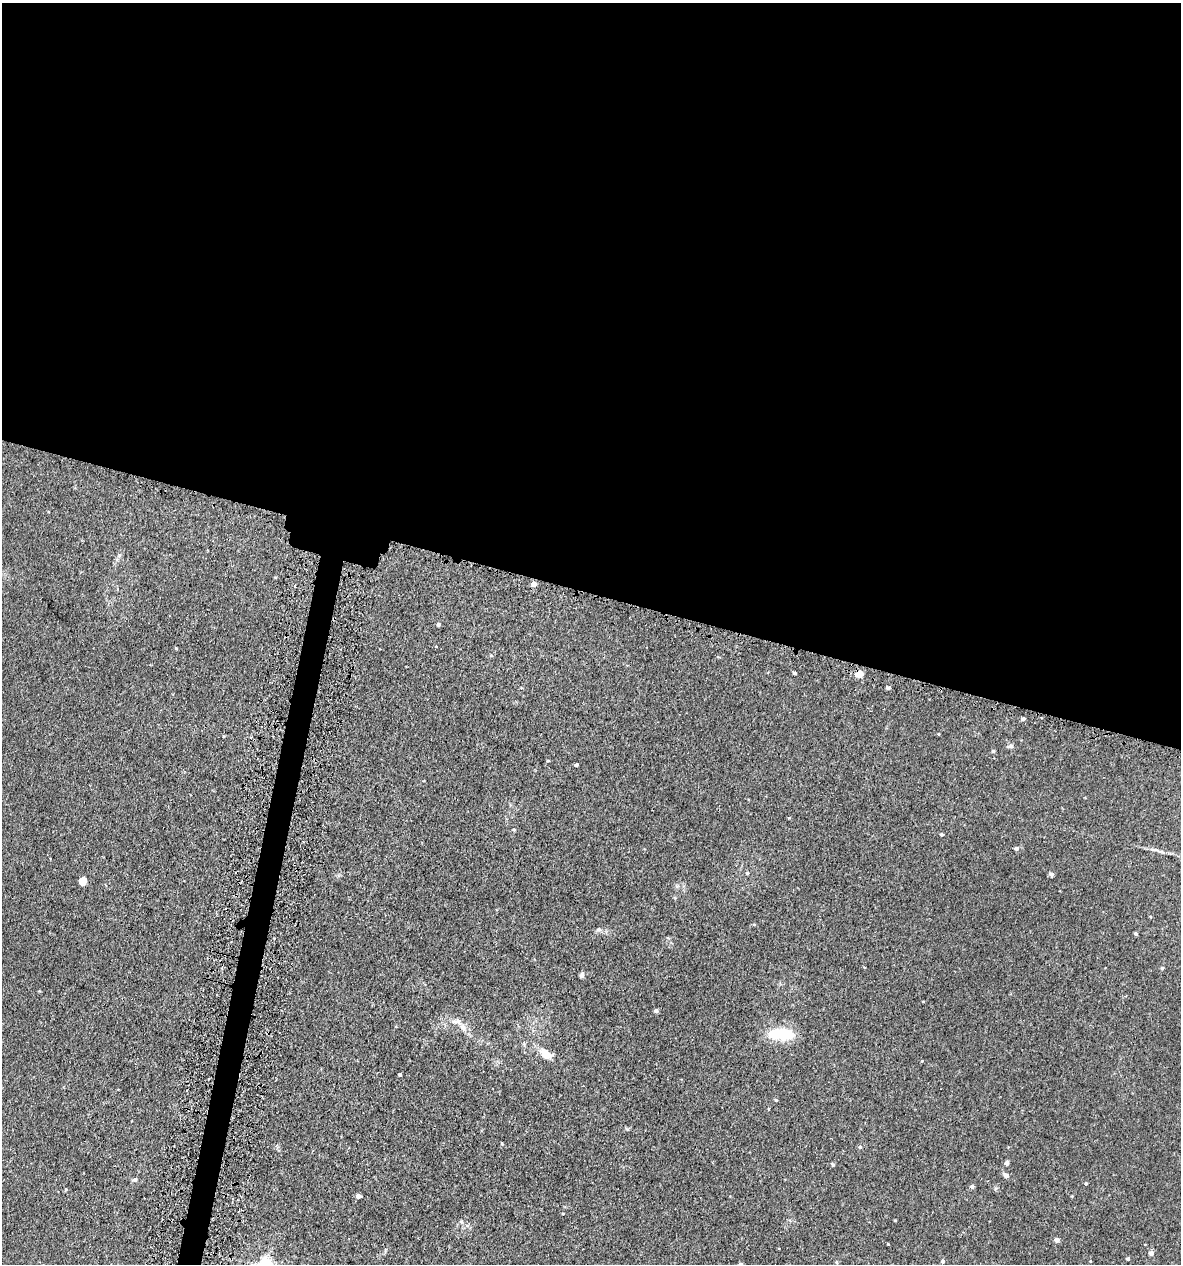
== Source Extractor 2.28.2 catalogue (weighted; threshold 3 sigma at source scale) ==
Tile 3 of 4 x 4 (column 3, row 1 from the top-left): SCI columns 2694-3872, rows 3837-5098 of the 5222 x 5150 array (HDU 1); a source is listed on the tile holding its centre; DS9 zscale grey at full resolution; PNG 1183 x 1266 px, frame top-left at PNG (2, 3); no overlay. Shown black and unused: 48% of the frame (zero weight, under 3 of 5 exposures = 5% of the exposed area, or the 3 px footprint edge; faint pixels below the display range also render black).
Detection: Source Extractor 2.28.2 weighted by HDU 2 'WHT'; one run over the whole footprint, this tile lists its part. Background 0.0181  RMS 0.0034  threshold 0.0152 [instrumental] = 3 sigma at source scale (4.5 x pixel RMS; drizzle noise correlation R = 1.50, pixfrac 1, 0.05/0.05 arcsec/px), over >= 5 px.
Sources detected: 48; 1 inside a brighter listed object's ellipse — not listed separately; the other 47 listed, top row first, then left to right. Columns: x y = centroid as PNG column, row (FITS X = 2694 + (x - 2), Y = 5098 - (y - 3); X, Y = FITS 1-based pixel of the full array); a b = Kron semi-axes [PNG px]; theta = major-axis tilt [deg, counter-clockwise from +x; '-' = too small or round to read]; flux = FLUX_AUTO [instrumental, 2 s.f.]
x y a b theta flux
534 584 5 4 - 2.2
295 587 4 2 - 0.36
438 624 5 4 - 0.49
176 648 3 3 - 0.34
795 673 4 3 - 0.53
859 674 5 4 - 5.9
888 688 4 4 - 0.67
1023 719 4 4 - 0.67
938 734 4 3 - 0.25
1011 746 6 6 - 0.97
993 751 5 4 - 0.4
576 765 4 3 - 0.7
789 818 5 3 - 0.25
514 830 4 4 - 0.38
941 834 4 4 - 0.46
1016 849 5 4 - 0.71
747 873 5 5 - 0.49
1051 874 5 5 - 0.93
83 881 5 5 - 8.8
754 925 5 3 - 0.32
599 930 7 4 -1 0.63
1136 933 4 4 - 0.49
1162 968 5 4 - 0.38
582 975 7 5 65 0.75
656 1011 4 4 - 0.99
463 1027 10 7 -60 1.8
781 1034 30 11 -1 13
546 1054 15 9 -35 4.1
922 1061 3 3 - 0.24
400 1075 3 3 - 0.5
768 1109 4 3 - 0.25
860 1147 5 4 - 0.56
1007 1163 4 4 - 1.2
833 1165 5 4 - 0.45
1006 1176 6 5 - 1.2
135 1180 5 5 - 0.84
1086 1183 4 3 - 0.37
972 1186 5 4 - 0.9
358 1196 4 4 - 2
1057 1240 5 4 - 1.7
888 1244 3 3 - 0.21
1151 1253 5 5 - 1.3
1128 1259 4 4 - 0.54
943 1261 4 4 - 0.75
1090 1261 4 3 - 0.21
836 1262 4 3 - 0.31
741 1264 4 4 - 1.1
Overlapping masked pixels (flux is a lower limit): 1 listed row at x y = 859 674
Isophote crosses this tile's border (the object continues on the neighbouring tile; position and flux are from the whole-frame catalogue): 1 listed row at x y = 741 1264
Unlisted compact peaks at least as high as the median listed source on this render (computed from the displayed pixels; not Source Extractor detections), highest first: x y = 776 1100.